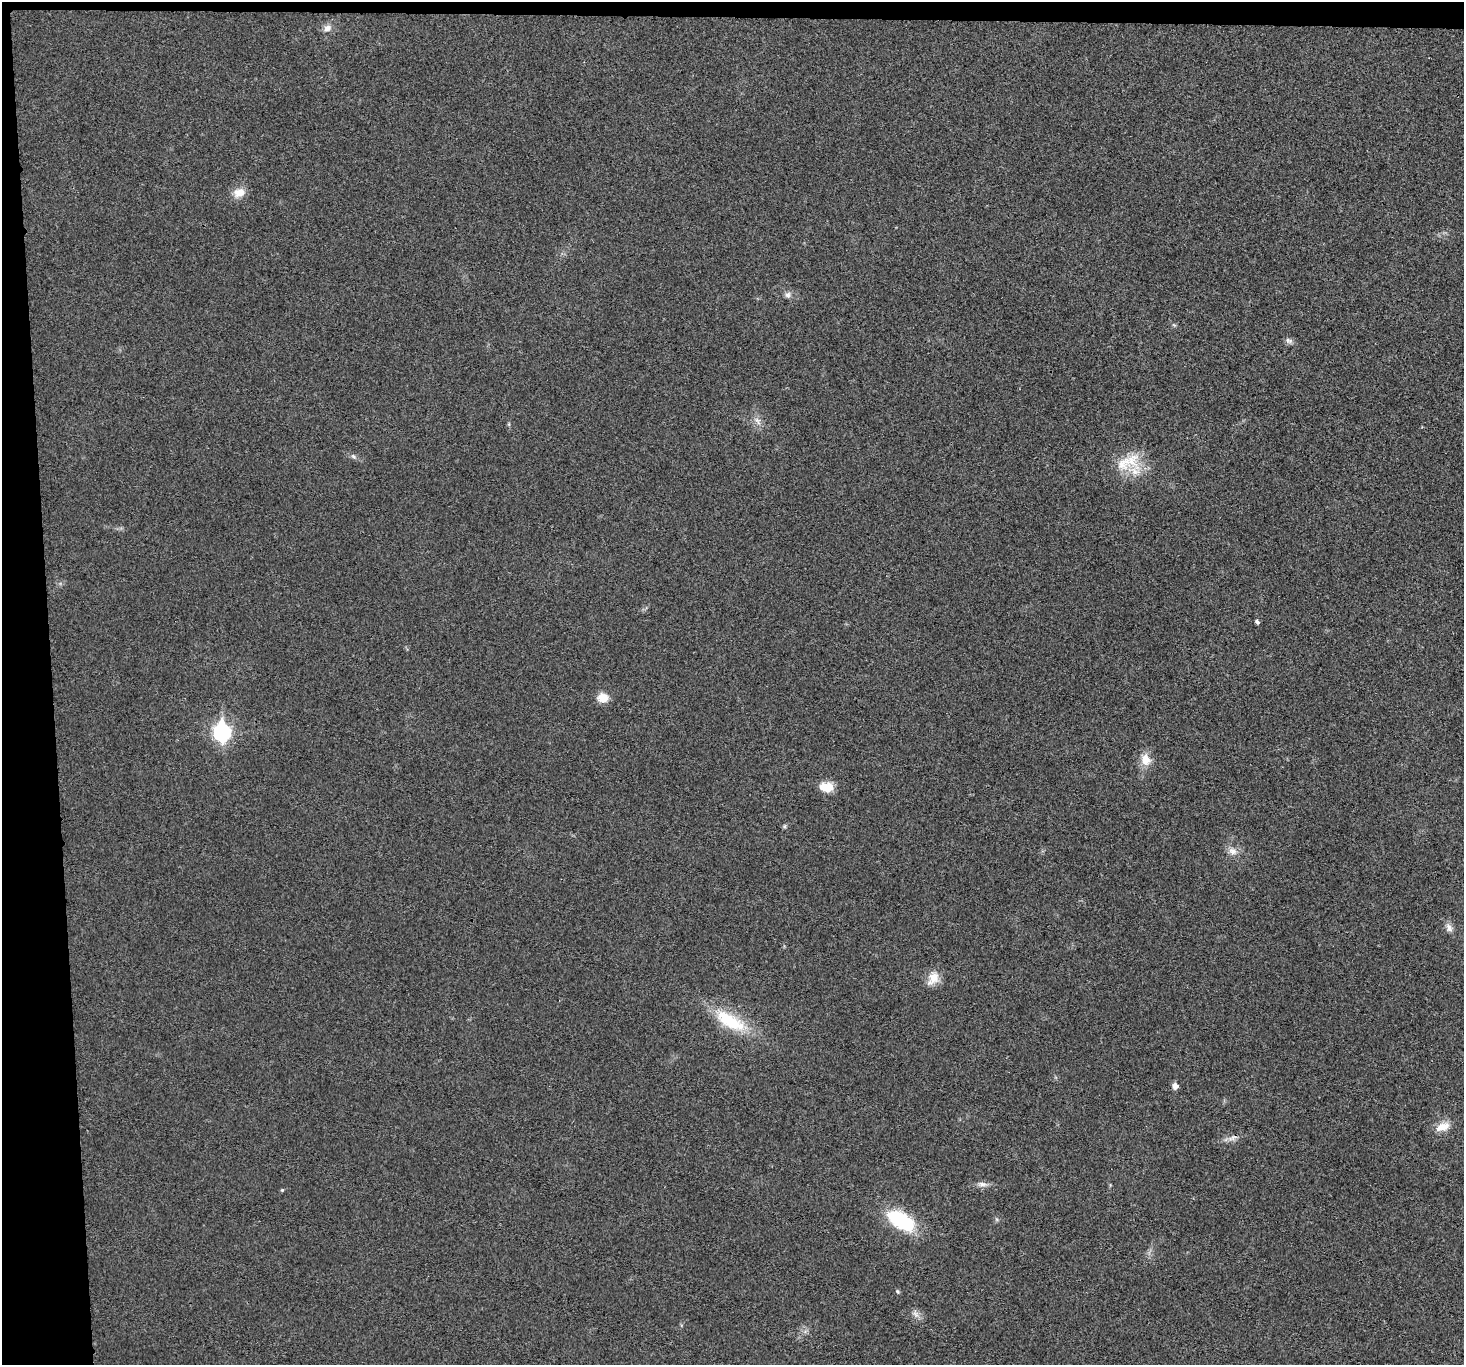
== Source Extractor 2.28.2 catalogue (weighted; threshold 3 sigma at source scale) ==
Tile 1 of 3 x 3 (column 1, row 1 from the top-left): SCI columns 2-1463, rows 2858-4220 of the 4390 x 4370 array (HDU 1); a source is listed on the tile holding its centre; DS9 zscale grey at full resolution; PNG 1466 x 1367 px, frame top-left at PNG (2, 2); no overlay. Shown black and unused: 5% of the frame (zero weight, under 3 of 4 exposures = <1% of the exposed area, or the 3 px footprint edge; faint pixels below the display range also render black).
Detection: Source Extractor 2.28.2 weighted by HDU 2 'WHT'; one run over the whole footprint, this tile lists its part. Background 0.0201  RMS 0.0059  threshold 0.0266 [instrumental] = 3 sigma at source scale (4.5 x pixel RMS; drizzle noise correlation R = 1.50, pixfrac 1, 0.05/0.05 arcsec/px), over >= 5 px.
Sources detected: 27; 1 inside a brighter listed object's ellipse — not listed separately; the other 26 listed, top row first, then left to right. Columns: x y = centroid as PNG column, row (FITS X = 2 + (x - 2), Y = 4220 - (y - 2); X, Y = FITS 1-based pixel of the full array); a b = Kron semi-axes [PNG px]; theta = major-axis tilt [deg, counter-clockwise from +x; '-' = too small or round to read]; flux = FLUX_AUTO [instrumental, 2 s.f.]
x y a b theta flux
327 28 12 8 38 3.7
239 193 16 11 23 6.8
788 295 8 8 - 2.3
1289 341 11 7 -22 2
757 421 13 7 -50 3.5
509 424 6 4 72 0.7
353 457 10 5 -41 1.6
1123 463 39 18 30 18
1257 622 6 4 -44 1.1
603 698 11 9 0 7.9
222 732 9 7 -87 170
1145 760 14 11 -75 8.3
826 787 16 11 -6 9.7
784 826 6 5 - 0.94
1233 851 14 10 -23 4.5
1449 928 12 8 -69 3.3
933 978 20 13 59 7.8
730 1021 47 17 -29 30
1175 1086 5 5 - 4.3
1443 1127 17 10 20 8.1
1233 1138 16 6 27 3.1
982 1184 14 6 -7 2.9
282 1190 4 4 - 0.71
901 1221 27 14 -31 46
897 1291 7 4 -46 0.77
916 1314 10 7 -45 2.9